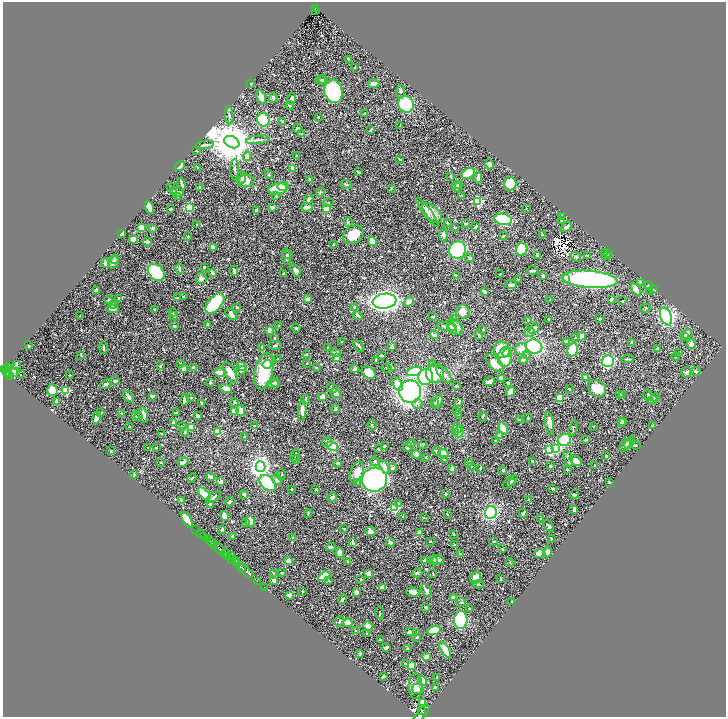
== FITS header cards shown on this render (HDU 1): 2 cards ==
NAXIS1  =                 1447
NAXIS2  =                 1430

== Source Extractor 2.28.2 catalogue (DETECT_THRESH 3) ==
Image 1447 x 1430 px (HDU 1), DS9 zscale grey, zoomed out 1/2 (1 PNG px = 2 x 2 image px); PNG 728 x 719 px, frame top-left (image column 2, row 1430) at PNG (3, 2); each listed source drawn as its Kron ellipse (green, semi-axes under 4 px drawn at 4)
Background 0.662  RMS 0.014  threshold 0.0422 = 3 sigma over >= 5 px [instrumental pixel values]
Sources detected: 711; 49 cannot appear on this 1/2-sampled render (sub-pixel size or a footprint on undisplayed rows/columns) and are neither listed nor drawn; of the other 662, the 500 brightest by FLUX_AUTO listed and drawn (162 fainter detections omitted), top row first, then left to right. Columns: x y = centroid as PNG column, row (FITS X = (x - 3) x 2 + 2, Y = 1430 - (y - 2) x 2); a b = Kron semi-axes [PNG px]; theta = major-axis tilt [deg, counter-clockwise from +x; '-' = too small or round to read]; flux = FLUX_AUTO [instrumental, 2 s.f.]
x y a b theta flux
315 8 4 2 - 64
316 10 3 1 - 20
348 59 3 2 - 2.8
355 67 2 2 - 2.6
321 80 5 4 - 4.6
323 80 5 4 - 4.3
251 83 2 2 - 3.9
373 84 6 3 -1 13
333 91 12 9 -77 440
401 91 6 4 83 5.3
261 97 7 4 -68 27
273 98 5 4 - 4.5
292 99 6 3 77 9.1
406 104 8 7 - 180
290 105 4 2 - 11
365 113 3 2 - 2.4
229 115 9 3 -86 4.5
318 117 2 2 - 2
263 120 7 6 - 300
283 121 4 2 - 5.7
400 126 3 2 - 1.8
297 129 4 4 - 6.8
371 129 3 2 - 3.9
302 133 3 2 - 2
258 140 12 3 6 7.3
232 142 8 5 -26 13000
205 145 9 3 9 4.7
197 151 3 2 - 1.8
247 156 5 3 - 8.2
296 156 2 2 - 2.2
400 159 2 2 - 5.6
489 164 5 3 - 12
180 166 5 3 - 29
197 167 2 2 - 2.2
292 168 3 3 - 5.5
235 169 10 2 -89 5.1
358 172 3 2 - 3.1
468 173 7 4 33 120
269 175 4 3 - 2.5
451 176 3 2 - 4.5
242 178 6 3 85 7.6
478 178 5 3 - 9.9
310 180 4 3 - 2.6
246 181 8 6 7 15
182 184 6 2 -75 5.8
346 184 5 3 - 3.9
510 184 7 6 - 110
459 185 3 2 - 4.5
283 186 5 4 - 21
171 187 3 2 - 4.9
200 187 2 2 - 6.3
456 187 4 3 - 5.5
391 188 3 2 - 1.7
278 189 9 5 7 120
173 190 4 3 - 3.4
177 192 7 3 -12 15
320 192 5 3 - 4.4
462 195 3 2 - 2.3
178 196 3 2 - 8.4
276 196 4 3 - 2.7
309 199 5 3 - 6.8
477 201 3 3 - 260
328 202 5 3 - 2.9
272 207 3 2 - 9.3
307 207 5 3 - 11
149 208 6 3 -67 22
189 208 4 3 - 84
170 209 3 2 - 3.2
326 209 3 3 - 64
526 209 3 3 - 2
256 210 3 2 - 5
427 212 18 4 -53 13
432 213 12 6 -45 27
562 217 4 3 - 8.1
503 219 9 5 -11 230
562 220 2 2 - 8.5
348 222 5 3 - 3.1
447 223 3 2 - 2.4
197 224 4 2 - 1.8
466 224 3 2 - 5.1
454 227 3 2 - 1.9
476 227 4 2 - 3.4
566 227 6 3 32 7.4
141 228 4 3 - 34
153 228 2 2 - 16
121 233 4 2 - 5.2
353 235 11 8 36 54
443 235 7 4 88 5.2
543 235 3 3 - 7.3
503 236 3 2 - 2.2
188 237 4 2 - 1.7
133 239 4 3 - 23
372 241 4 4 - 36
147 242 4 2 - 14
333 244 2 2 - 3
213 247 4 3 - 7.8
522 249 6 5 - 140
458 250 9 8 - 460
605 252 3 3 - 1.7
608 253 3 3 - 2.2
288 255 5 4 - 6.2
537 256 4 3 - 2.7
588 256 3 3 - 4.8
606 256 4 3 - 4.9
286 257 8 4 -87 8.5
576 257 5 3 - 3.6
469 258 4 3 - 3.8
115 259 5 4 - 3.7
113 262 6 4 60 7.8
106 263 5 4 - 12
204 267 3 2 - 2.5
180 269 5 2 - 5.1
296 270 7 4 -60 8.6
234 271 5 3 - 5.2
533 271 5 2 - 5.6
156 272 10 7 -47 180
213 273 4 2 - 8
284 273 2 2 - 3.7
500 274 2 2 - 3.3
456 275 3 3 - 2.1
543 276 4 3 - 4.8
201 278 5 5 - 11
565 278 4 3 - 41
519 279 3 2 - 2.3
590 279 28 8 -4 840
640 282 3 3 - 1.9
511 285 6 2 1 7.5
648 286 4 3 - 2.2
636 289 7 3 -55 23
654 289 3 2 - 2.5
96 291 3 2 - 11
484 291 3 2 - 5.9
650 291 4 3 - 2.3
184 297 3 3 - 2
177 298 3 2 - 4.6
119 299 4 3 - 7.2
307 299 3 2 - 15
109 300 4 3 - 3.9
550 300 3 1 - 1.7
611 300 3 2 - 8
385 301 12 7 7 970
622 301 2 2 - 2
409 302 5 4 - 16
215 303 12 7 48 120
113 305 2 2 - 6.6
237 307 2 2 - 4.5
355 307 3 3 - 7.2
645 308 5 3 - 2.6
113 309 6 4 -5 7.7
155 310 2 2 - 4.8
463 311 7 6 - 26
172 312 3 2 - 2
231 314 7 3 -42 12
358 315 5 2 - 4.6
80 316 3 2 - 1.9
174 316 4 2 - 2
433 317 3 2 - 2.9
666 317 9 5 -67 670
454 318 3 3 - 3.6
549 319 4 3 - 4.4
600 319 3 2 - 4.1
528 320 3 3 - 3.1
207 324 3 3 - 3.6
279 325 4 3 - 1.9
174 326 2 2 - 7.6
446 327 9 4 -8 17
455 327 9 6 -45 32
296 328 4 3 - 3
452 329 5 4 - 14
482 329 3 2 - 1.7
534 329 6 4 47 9.7
270 330 4 3 - 14
530 332 5 5 - 6.3
687 334 5 4 - 17
435 335 4 3 - 7.7
479 336 4 2 - 5
582 336 4 3 - 14
685 336 3 3 - 6.7
576 337 3 3 - 2.3
275 338 3 2 - 3.3
342 342 3 2 - 2.1
566 342 3 3 - 3.4
632 343 3 3 - 6.5
691 344 5 4 - 14
275 345 6 3 -6 2.8
29 346 2 2 - 4
359 346 6 2 -47 4.9
534 346 8 7 - 290
328 347 2 2 - 2.8
392 347 4 2 - 9.6
103 348 6 2 89 3.2
262 348 3 3 - 7.7
521 349 6 5 - 20
657 349 3 2 - 15
502 350 8 8 - 200
573 350 7 5 74 92
336 353 5 3 - 7.8
507 353 5 3 - 25
678 353 3 2 - 1.7
81 355 3 2 - 2.5
306 355 4 2 - 3.1
381 355 3 2 - 6.5
527 355 3 3 - 2.3
337 357 4 2 - 22
505 357 10 7 86 82
676 357 4 2 - 2.4
278 359 2 2 - 2
627 359 6 2 -4 3.1
376 360 3 2 - 2.2
523 360 4 3 - 4.6
608 361 6 6 - 230
307 363 3 2 - 1.9
495 363 11 5 -45 32
16 364 3 3 - 2.3
181 364 4 2 - 1.7
267 364 4 4 - 8.5
433 364 3 2 - 2.2
160 366 4 3 - 2
241 366 4 3 - 20
8 367 4 3 - 290
194 367 4 4 - 5.6
316 367 3 2 - 1.7
391 367 3 2 - 8.7
184 368 4 3 - 14
387 368 5 2 - 2.5
7 369 2 1 - 150
355 369 2 2 - 20
4 370 3 3 - 330
241 371 6 4 31 6.9
264 371 18 9 78 120
414 371 8 4 18 200
696 371 4 3 - 5.7
14 372 5 4 - 110
220 372 6 3 -1 25
230 372 11 5 -59 30
686 372 5 5 - 5.8
7 373 4 2 - 150
368 373 8 5 -35 53
435 373 9 9 - 70
21 374 2 1 - 410
444 374 10 5 -51 12
9 375 4 2 - 160
70 375 2 2 - 2
425 377 8 7 - 150
585 377 2 2 - 5.3
501 378 4 3 - 14
115 381 5 3 - 5.6
489 381 6 2 18 11
210 383 3 3 - 5.8
275 383 4 3 - 7.5
508 383 3 2 - 3.6
106 384 6 3 38 10
273 384 6 4 5 9.3
397 384 8 4 -60 20
456 386 3 3 - 3.8
226 388 6 3 -18 20
332 388 5 3 - 4.2
597 388 9 7 -37 37
569 389 3 2 - 2.5
52 390 6 5 - 35
66 390 3 3 - 140
410 392 11 11 - 670
511 392 5 3 - 25
336 393 5 4 - 12
623 394 2 2 - 2.3
620 395 3 2 - 5.8
648 395 5 3 - 6.3
152 396 3 2 - 9.9
128 397 6 3 -53 11
191 397 3 2 - 2.9
322 397 3 3 - 32
560 397 3 3 - 58
656 397 4 2 - 2
305 399 4 3 - 4.6
185 400 6 3 76 12
652 400 5 2 - 2.9
57 401 3 3 - 11
438 401 7 3 73 12
234 402 4 4 - 4
434 402 4 3 - 3
459 402 3 2 - 1.9
202 403 3 2 - 4.7
417 403 5 4 - 5.8
335 409 4 3 - 4.9
234 411 3 3 - 18
241 411 6 4 83 23
302 411 10 4 86 16
177 412 3 2 - 3.6
457 412 3 3 - 6.3
101 413 3 2 - 1.8
121 413 3 3 - 2.3
143 415 7 4 -77 13
197 415 3 2 - 6
458 415 3 2 - 1.9
136 416 4 2 - 1.9
139 416 4 3 - 2.6
483 417 5 2 - 2.9
96 418 6 3 80 21
528 418 3 2 - 2.9
520 420 3 2 - 2.5
622 421 3 3 - 3
173 423 4 3 - 5.2
550 423 11 4 -81 15
621 423 3 2 - 3.1
372 425 5 2 - 2
254 426 2 2 - 2.4
593 426 2 2 - 2.6
653 426 2 2 - 1.7
129 427 4 3 - 3.6
182 427 3 3 - 3.9
191 427 4 3 - 40
457 428 5 4 - 13
503 428 7 4 -56 25
573 428 8 2 75 2.9
185 432 4 3 - 3.9
218 432 3 3 - 52
459 432 5 4 - 76
162 433 2 2 - 2.8
455 433 4 3 - 18
500 435 4 3 - 11
244 436 3 2 - 2.5
495 440 2 2 - 1.9
564 440 7 6 - 120
586 440 3 2 - 3.2
327 442 5 4 - 7
411 443 4 3 - 2.7
630 443 7 4 58 4.8
423 444 4 3 - 2.3
625 445 7 3 51 12
635 445 5 2 - 2.6
332 446 6 4 -26 64
384 446 3 3 - 3.8
408 447 5 3 - 11
148 448 3 2 - 1.7
156 448 2 2 - 2.2
556 448 3 3 - 170
378 449 3 2 - 2.5
550 450 3 3 - 220
111 451 4 2 - 3.1
437 451 4 4 - 5.5
443 453 5 4 - 54
416 454 4 3 - 15
295 455 7 3 74 3.3
606 456 3 2 - 4.8
426 457 2 2 - 1.7
568 458 8 3 -73 7.5
296 459 4 2 - 2.9
445 459 3 3 - 3.2
374 461 5 4 - 4.3
532 461 3 3 - 4
575 461 7 4 -38 19
161 462 2 2 - 2.3
183 462 6 3 31 9
338 463 2 2 - 5.5
469 463 3 3 - 2.7
594 465 2 2 - 3
471 466 2 2 - 2.1
550 466 3 2 - 5.9
261 467 5 5 - 1500
385 467 7 4 -63 22
393 468 4 3 - 7.6
452 468 3 2 - 10
480 468 2 2 - 3.6
567 469 2 2 - 4.7
503 470 3 3 - 3.4
357 472 11 6 67 28
134 474 4 2 - 2.9
281 475 6 2 82 2.2
210 477 4 3 - 5.4
192 478 4 2 - 1.9
277 480 6 4 -52 8.6
375 480 12 12 - 860
220 482 2 2 - 39
358 482 4 3 - 5.2
510 482 9 3 42 5.9
268 483 9 6 -44 290
513 483 3 3 - 5.4
610 483 3 3 - 1.9
292 489 2 2 - 2.7
316 489 3 3 - 2.5
553 489 3 2 - 2.9
204 494 8 3 -45 84
446 494 2 2 - 7
574 494 4 2 - 6.9
244 495 4 2 - 5.4
214 497 8 3 35 6.7
332 497 4 4 - 4.2
181 500 3 3 - 2.1
528 500 4 3 - 4.4
230 502 4 2 - 6.5
210 504 3 2 - 9.1
399 504 3 3 - 2.5
394 508 3 3 - 170
574 510 3 2 - 6.9
491 512 6 5 - 360
308 513 4 2 - 2.4
523 513 4 3 - 4.5
447 514 3 2 - 1.8
224 516 5 3 - 17
403 517 3 2 - 1.8
424 518 3 1 - 2
541 519 3 2 - 2.7
187 520 9 4 -60 56
250 521 5 4 - 29
245 523 3 3 - 2.3
549 526 6 2 -48 5.2
344 528 2 2 - 2.4
222 529 3 2 - 4.3
196 530 2 1 - 14
370 531 6 4 -8 14
200 533 2 1 - 30
419 533 4 2 - 19
454 534 2 2 - 2.9
204 536 2 1 - 50
232 536 2 2 - 4.1
292 538 4 2 - 2.1
207 539 3 2 - 200
551 539 2 2 - 3.7
430 541 2 2 - 2.6
494 541 3 2 - 2.4
390 542 4 3 - 8.8
212 543 5 2 - 770
353 543 3 2 - 7.8
215 545 2 1 - 330
454 545 4 2 - 2.6
331 547 5 3 - 6
220 549 7 3 -50 1800
502 549 2 2 - 1.6
547 552 5 3 - 9.1
225 553 4 3 - 620
340 553 5 3 - 17
539 553 5 4 - 18
460 554 2 2 - 8.6
231 555 4 2 - 84
228 556 3 2 - 270
232 559 3 2 - 370
288 560 3 3 - 15
437 560 7 3 -21 27
235 561 4 2 - 300
347 561 3 2 - 1.8
425 561 3 3 - 12
434 561 4 4 - 12
237 562 3 2 - 320
510 563 4 3 - 1.8
241 567 6 2 -38 850
246 571 9 2 -43 1100
282 572 2 2 - 2.7
274 573 4 2 - 4.4
368 573 3 3 - 17
417 573 5 2 - 4.4
433 573 3 2 - 1.8
324 576 6 4 27 79
476 578 6 5 - 23
501 578 2 2 - 2.2
361 579 3 2 - 2.7
273 580 3 3 - 10
257 581 2 1 - 13
329 581 3 3 - 1.9
478 584 5 2 - 2.6
264 587 2 1 - 15
382 587 3 3 - 28
302 591 2 2 - 3.1
426 591 7 3 -61 8
356 592 3 2 - 13
413 592 7 4 -13 21
289 595 3 3 - 12
454 598 4 3 - 23
342 599 5 3 - 4.7
512 601 3 2 - 1.8
461 602 5 4 - 3.4
426 608 3 3 - 2.6
469 609 3 2 - 3.2
380 613 6 2 -80 2.3
461 620 9 6 84 430
339 621 5 2 - 3
348 623 4 4 - 30
368 626 5 4 - 24
434 630 7 4 18 55
355 631 3 2 - 3.1
410 632 3 2 - 8.4
367 633 3 3 - 2.8
417 633 4 3 - 3.3
417 637 3 3 - 3.1
380 640 2 2 - 2.4
386 647 3 3 - 7.6
407 649 3 3 - 5.9
445 650 9 3 -57 62
360 653 2 2 - 22
426 656 3 3 - 12
405 664 3 3 - 3.4
411 665 3 3 - 32
383 676 4 2 - 3.3
437 677 2 2 - 2
423 681 4 3 - 57
415 686 13 7 -88 17
436 687 3 2 - 7.1
418 689 6 5 - 6
423 702 4 3 - 21
421 710 3 2 - 470
421 714 11 4 50 3100
At the frame edge (FLAGS 8, measured only in part): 1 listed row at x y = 421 714
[162 fainter detections neither listed nor drawn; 49 sub-pixel or undisplayed-footprint detections neither listed nor drawn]